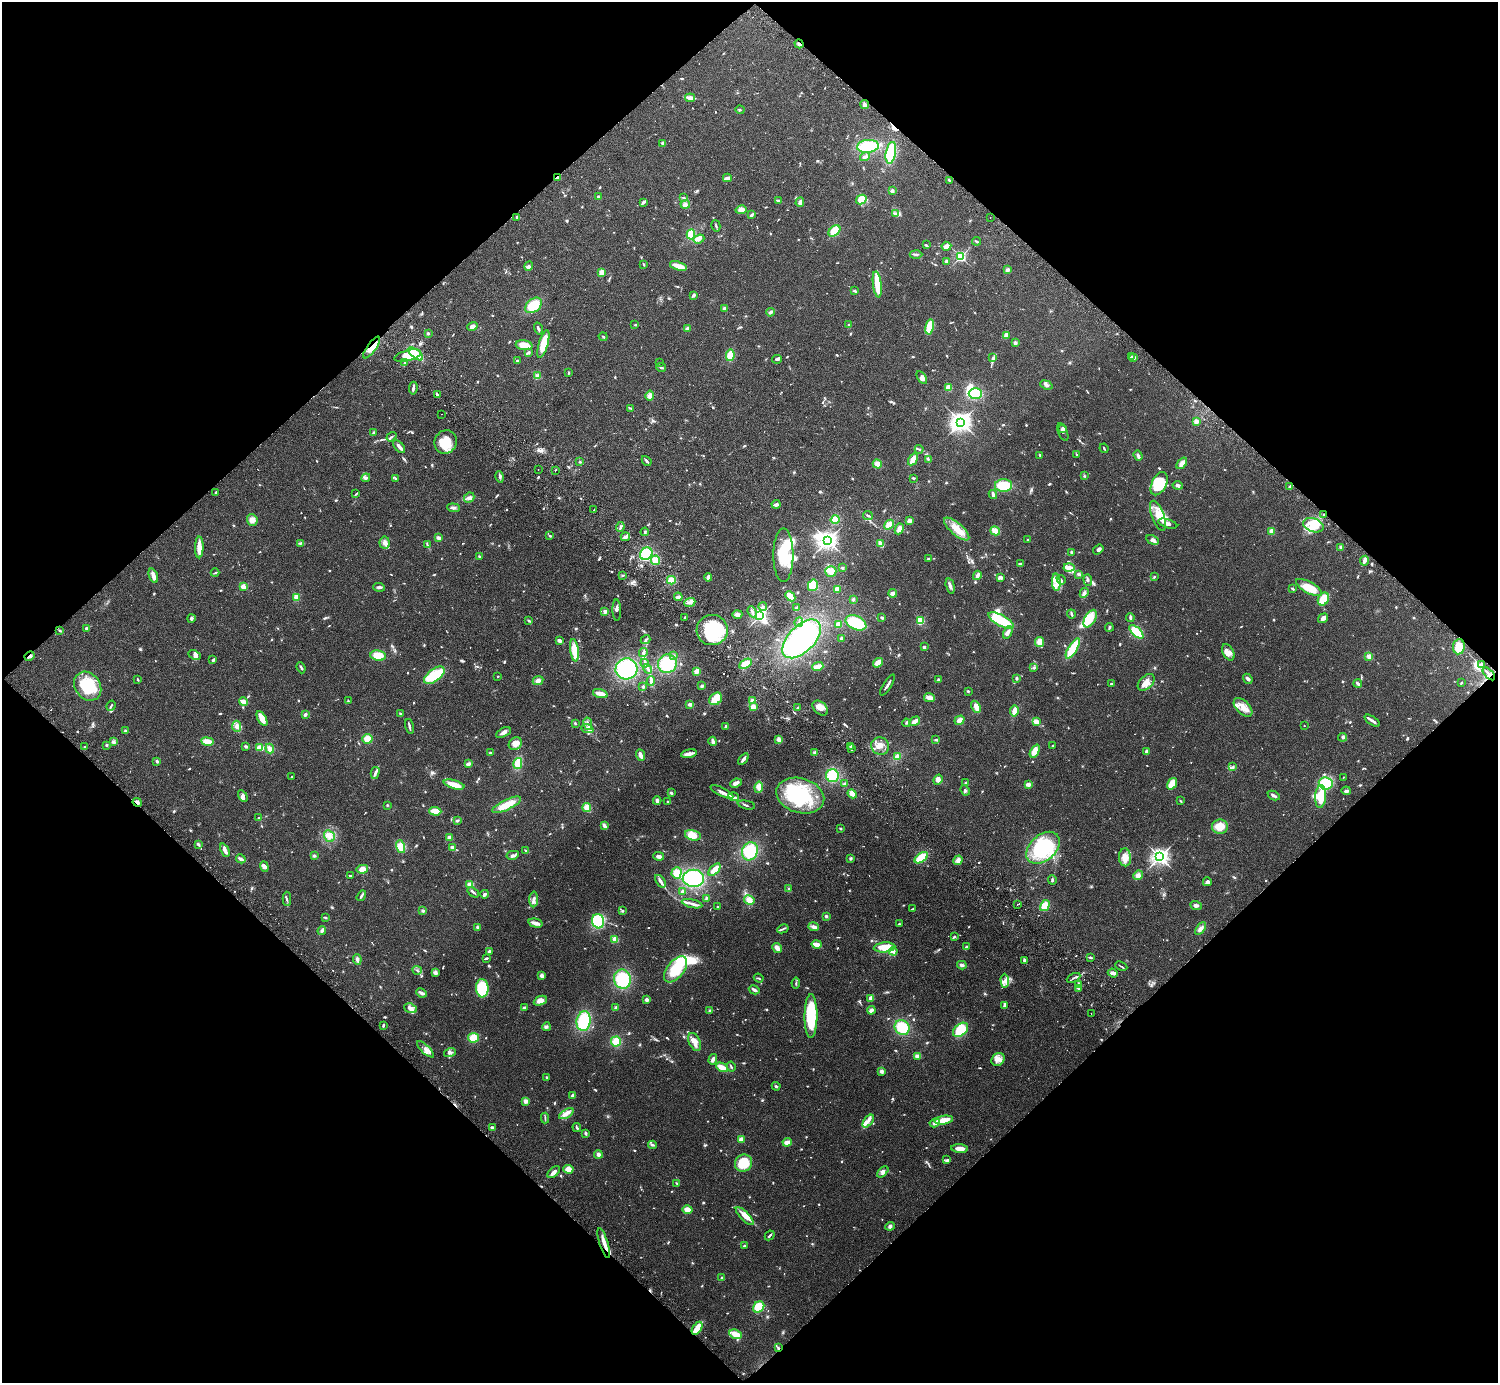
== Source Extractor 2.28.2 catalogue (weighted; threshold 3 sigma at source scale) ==
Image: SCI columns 44-6025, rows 207-5728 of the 6072 x 6073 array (HDU 1 of 3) = the unmasked area's bounding box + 8 px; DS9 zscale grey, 4 x 4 block average (1 PNG px = mean of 4 x 4 image px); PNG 1500 x 1385 px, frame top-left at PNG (2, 2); each listed source drawn as its Kron ellipse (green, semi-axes under 4 px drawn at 4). Shown black and unused: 50% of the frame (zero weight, under 2 of 3 exposures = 3% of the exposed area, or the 3 px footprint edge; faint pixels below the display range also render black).
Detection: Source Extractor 2.28.2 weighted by HDU 2 'WHT'. Background 0.0731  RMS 0.0082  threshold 0.037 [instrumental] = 3 sigma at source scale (4.5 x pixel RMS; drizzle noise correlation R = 1.50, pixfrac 1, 0.05/0.05 arcsec/px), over >= 5 px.
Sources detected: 1135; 7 too faint to see at this stretch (4 x 4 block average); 13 inside a brighter object's white glare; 9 cosmic-ray / hot-pixel residue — neither listed nor drawn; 25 coinciding with a brighter row at this scale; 93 inside a brighter listed object's ellipse — not listed separately; of the other 988, all 500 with FLUX_AUTO >= 4.65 (the completeness limit of this list) listed and drawn (488 fainter detections not listed), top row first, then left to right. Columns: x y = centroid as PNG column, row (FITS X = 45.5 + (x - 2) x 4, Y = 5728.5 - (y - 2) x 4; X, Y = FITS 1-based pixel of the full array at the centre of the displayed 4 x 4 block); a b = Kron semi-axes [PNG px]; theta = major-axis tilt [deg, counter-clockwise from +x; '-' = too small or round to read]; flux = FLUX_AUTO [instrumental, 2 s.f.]
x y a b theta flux
799 44 5 2 - 10
690 98 5 2 - 45
865 105 4 3 - 19
740 110 4 2 - 5.7
662 143 4 3 - 6
868 146 11 6 5 200
891 153 11 5 80 180
865 157 5 3 - 11
557 177 4 2 - 21
727 178 4 2 - 32
949 180 4 2 - 6.5
892 191 2 2 - 77
599 197 3 2 - 9
684 197 3 2 - 4.7
861 199 5 4 - 63
778 201 3 2 - 14
643 202 4 3 - 8.7
800 202 5 3 - 29
685 204 5 4 - 14
741 210 5 4 - 22
896 213 4 3 - 10
751 215 3 2 - 15
517 217 2 2 - 11
990 218 2 2 - 5.6
716 226 6 2 -75 6.1
834 231 7 4 42 77
691 234 5 4 - 64
699 239 5 3 - 14
976 241 4 2 - 8.4
926 245 3 2 - 4.7
946 246 5 4 - 29
916 254 6 2 -2 9.1
961 257 2 2 - 740
946 261 3 3 - 7.4
643 264 3 2 - 5.3
529 266 5 3 - 14
678 266 9 3 -17 52
1007 270 3 3 - 14
601 272 4 3 - 33
877 284 13 3 -83 150
854 290 3 3 - 7
693 295 4 3 - 7.2
533 305 9 6 38 130
724 308 3 3 - 10
770 312 4 2 - 12
635 325 4 2 - 5.3
849 325 3 2 - 5.4
472 326 5 4 - 25
930 327 8 4 79 97
687 328 3 3 - 9.8
538 329 6 2 -72 11
428 333 2 2 - 9.8
1006 335 4 2 - 23
603 337 4 2 - 7.1
1015 343 3 3 - 11
543 344 14 4 74 97
524 345 8 5 -7 65
372 347 13 4 54 54
529 352 3 3 - 8.7
416 354 9 3 -39 130
730 355 6 3 80 75
408 356 14 5 14 62
1131 357 2 2 - 5.1
993 358 4 3 - 11
1134 358 4 3 - 8.8
777 359 5 3 - 8
517 361 2 2 - 12
404 363 4 2 - 5.4
659 363 2 2 - 5.4
661 367 5 2 - 7.4
568 373 4 2 - 5.1
538 376 4 3 - 19
922 377 7 4 -58 16
1046 385 6 3 -21 12
949 387 4 3 - 40
413 388 6 2 83 17
975 394 6 5 - 130
437 395 4 2 - 7
650 396 5 3 - 27
630 408 4 2 - 5.7
442 414 2 2 - 5.7
1196 421 3 3 - 18
961 422 3 3 - 3300
1063 429 2 2 - 25
1063 432 9 4 -68 12
373 433 3 3 - 7.9
391 437 5 2 - 8.3
446 442 12 11 - 130
399 447 7 2 -49 23
1104 448 5 2 - 5.9
919 449 4 2 - 6.2
1040 455 3 2 - 7.7
1076 455 2 2 - 4.7
1138 455 5 3 - 14
913 459 7 3 58 45
928 459 4 2 - 6.6
647 461 5 2 - 12
580 462 3 2 - 5
1182 463 6 4 50 30
877 464 5 4 - 29
538 469 2 2 - 6.3
555 471 2 2 - 13
1084 476 3 2 - 4.7
500 477 6 2 -76 11
366 478 4 3 - 8.4
913 478 2 2 - 6.2
395 479 2 2 - 6.7
1159 484 12 7 63 83
1004 485 9 6 1 120
1178 485 5 3 - 13
1290 487 3 2 - 14
216 492 4 2 - 7.9
356 494 3 2 - 6
993 494 4 2 - 15
469 498 5 5 - 17
776 504 4 2 - 20
453 508 6 3 -5 13
594 510 2 2 - 8
1323 514 2 2 - 7.4
868 515 5 2 - 7
1158 516 16 6 -70 56
252 520 6 5 - 28
835 520 4 4 - 53
909 521 4 3 - 19
1168 524 10 4 -16 24
889 525 5 4 - 40
1314 525 10 6 -19 70
620 527 5 2 - 8.9
899 529 5 4 - 24
957 529 16 6 -41 74
995 531 5 3 - 62
1272 531 3 3 - 21
645 532 4 3 - 5.7
550 536 3 2 - 7.3
625 537 5 3 - 16
438 538 4 3 - 14
1028 539 2 2 - 20
828 540 3 2 - 2800
1152 540 6 3 -28 18
300 543 4 2 - 7.3
384 543 6 5 - 21
881 544 4 3 - 33
427 545 4 2 - 5.9
199 547 11 3 90 73
1341 547 3 2 - 8.9
1098 550 6 3 37 14
1071 553 4 2 - 7.2
646 554 7 5 45 120
783 555 27 10 -90 150
479 556 2 2 - 5.6
928 559 3 2 - 7.7
656 560 5 4 - 44
1364 561 5 2 - 23
1020 563 4 2 - 7
842 568 2 2 - 6.3
1069 568 5 3 - 37
831 571 5 5 - 35
215 573 4 2 - 5.1
1079 574 3 3 - 8.7
623 575 3 2 - 5.3
977 575 5 3 - 21
153 576 7 4 -70 24
708 577 4 2 - 17
1001 577 4 3 - 15
1154 577 3 2 - 4.7
671 580 4 4 - 48
1061 580 5 2 - 7.2
1088 580 5 2 - 8.1
1056 582 8 4 -86 28
813 585 6 5 - 90
243 586 2 2 - 180
950 586 8 3 -76 19
379 587 6 3 -6 13
1309 587 14 5 -29 99
837 589 3 2 - 27
1292 589 3 2 - 7.8
893 593 4 3 - 19
1084 593 5 3 - 11
790 596 6 3 -45 56
296 597 4 3 - 24
678 597 4 3 - 16
853 599 3 3 - 6.7
1323 599 7 5 61 70
690 602 6 4 21 21
763 606 4 2 - 6.1
797 608 3 2 - 7.2
617 610 11 3 -88 12
605 611 3 3 - 16
752 612 6 2 -67 10
737 614 5 3 - 21
1071 614 4 2 - 6.8
760 616 3 2 - 1400
685 617 3 2 - 5.6
1130 617 4 2 - 11
191 618 4 3 - 8.7
882 618 3 2 - 9
1323 618 5 3 - 23
1090 619 10 5 61 100
1001 620 14 5 -29 150
529 621 3 2 - 6.1
920 621 2 2 - 210
799 622 5 2 - 6.1
856 623 11 7 -24 160
839 624 3 3 - 37
1109 627 4 2 - 7.8
86 628 2 2 - 9.1
60 630 3 2 - 5.7
712 630 15 15 - 340
1008 632 7 3 65 29
1136 632 9 4 -44 130
842 638 3 2 - 7.9
802 639 24 13 45 660
559 640 3 2 - 19
646 640 5 2 - 7.9
1039 642 5 4 - 33
924 647 2 2 - 11
1459 647 7 6 - 83
1073 648 11 4 59 130
574 650 11 3 -83 100
643 652 5 2 - 7.9
1228 652 9 5 -61 27
194 655 6 4 -25 16
674 655 3 2 - 5.3
29 656 5 2 - 14
378 656 8 5 -8 76
1369 656 3 3 - 20
213 660 4 3 - 6.4
645 663 4 2 - 6.3
878 663 5 3 - 49
667 664 9 9 - 180
746 664 7 4 31 48
1482 664 3 2 - 5.7
818 667 5 3 - 52
301 668 6 2 -68 8.7
1034 668 3 3 - 6.6
626 669 11 10 - 350
648 669 5 2 - 8.7
697 671 4 3 - 35
1489 674 8 2 -45 18
434 675 12 6 36 150
498 676 2 2 - 6.2
1016 678 3 2 - 9.5
138 679 3 2 - 4.9
1248 679 5 3 - 13
938 680 3 2 - 6.7
538 681 5 4 - 19
651 681 4 3 - 11
1146 682 10 6 45 51
1358 683 4 2 - 12
1461 683 3 2 - 5.5
1111 684 2 2 - 25
887 685 12 2 57 17
88 686 15 12 -51 210
702 686 3 3 - 7.3
643 687 2 2 - 10
968 691 2 2 - 6.2
600 694 8 3 -16 46
929 698 5 3 - 31
716 699 7 5 39 71
752 700 4 2 - 17
348 701 3 2 - 5.2
244 702 4 3 - 36
690 704 3 2 - 31
111 706 5 2 - 6.9
753 707 3 3 - 29
976 707 6 3 -60 26
1243 707 11 6 -46 46
797 708 3 2 - 4.8
820 708 9 6 -42 36
1014 711 5 3 - 49
305 714 3 2 - 12
400 714 3 2 - 7.5
262 719 8 4 -60 44
960 720 5 3 - 25
915 721 6 3 31 27
1372 721 9 2 -34 16
1037 722 4 2 - 32
575 723 3 2 - 5
906 723 4 3 - 7.2
588 724 6 2 -80 14
237 726 5 4 - 26
409 726 7 2 -77 12
726 726 2 2 - 12
1304 726 2 2 - 7.1
587 728 6 3 -22 15
126 731 3 3 - 9
503 732 8 3 28 19
1343 737 4 3 - 13
367 739 5 5 - 48
779 740 4 3 - 25
936 740 3 2 - 6.6
713 741 4 3 - 17
113 742 4 3 - 12
207 742 6 3 -9 57
515 744 7 6 - 39
106 745 3 2 - 5.7
1053 745 2 2 - 4.7
246 746 4 2 - 8.5
851 746 3 2 - 7
880 746 9 8 - 45
84 747 2 2 - 13
260 748 4 2 - 67
851 748 2 2 - 15
270 749 5 3 - 23
1035 751 7 4 63 51
1146 751 3 2 - 12
490 753 2 2 - 4.9
815 753 3 2 - 17
689 754 8 2 10 38
640 755 6 2 -69 29
897 757 3 3 - 32
743 759 6 2 52 20
157 761 2 2 - 9.1
518 763 5 4 - 72
468 764 4 2 - 17
1233 767 4 3 - 8
375 773 6 3 77 13
832 776 6 6 - 110
292 777 2 2 - 7.9
1343 777 2 2 - 5.4
938 780 5 4 - 21
736 783 6 3 24 23
966 783 3 2 - 7
1326 783 7 6 - 140
454 784 10 4 -16 63
845 784 3 2 - 10
1028 784 3 2 - 30
1172 784 6 3 55 68
759 787 5 4 - 35
965 790 5 3 - 9.1
1346 791 4 3 - 11
722 792 12 2 -26 30
671 793 3 2 - 6.9
852 794 5 3 - 34
1274 795 6 2 -26 14
243 796 6 3 -59 14
800 796 24 17 -16 320
734 797 5 2 - 22
1321 797 11 5 87 110
657 801 4 3 - 12
1180 801 3 2 - 5.3
137 802 5 3 - 15
667 802 2 2 - 6
387 805 3 2 - 5
507 805 16 5 26 88
746 805 9 2 -13 8.9
587 807 4 4 - 40
435 811 6 4 -3 56
258 818 4 2 - 6.2
457 821 4 2 - 8.5
604 826 3 2 - 29
1220 827 8 7 - 69
840 828 3 2 - 4.8
693 835 8 5 -14 54
329 836 6 5 - 28
449 838 3 3 - 27
198 844 3 2 - 15
401 847 7 4 -74 58
452 847 3 3 - 16
1043 848 19 13 42 400
225 850 7 3 -64 24
526 851 4 2 - 5.3
750 851 9 8 - 180
513 855 6 3 11 13
314 856 3 2 - 8.3
659 856 5 3 - 19
1125 857 9 6 -86 51
1160 857 3 3 - 2400
851 858 3 3 - 7
921 858 7 4 35 120
241 859 5 2 - 18
958 860 5 4 - 19
264 866 5 4 - 16
362 869 6 4 11 40
715 870 7 3 48 58
677 873 5 5 - 50
1138 875 5 4 - 18
350 876 4 2 - 5.3
693 878 11 8 -1 330
1052 880 5 2 - 8.7
660 881 7 2 -56 26
1207 882 4 3 - 14
470 884 3 3 - 31
789 889 3 3 - 7.8
683 891 2 2 - 21
473 892 6 2 -35 9.7
485 894 4 2 - 13
361 896 6 2 57 12
706 898 3 2 - 6.2
287 899 7 2 -89 8.7
534 899 8 3 87 16
749 900 5 4 - 35
692 904 10 2 -13 18
1017 904 2 2 - 10
1196 905 6 3 -20 13
1045 906 6 4 57 61
717 907 2 2 - 4.7
912 909 3 2 - 5.5
423 911 3 3 - 9
622 911 2 2 - 6.9
826 916 2 2 - 14
325 917 3 2 - 4.7
598 921 7 6 - 290
535 923 7 2 -14 35
899 924 2 2 - 5.5
477 927 4 3 - 8
814 927 5 3 - 22
783 929 6 2 27 7.7
1201 929 7 3 54 19
322 931 4 2 - 17
954 936 4 2 - 6
615 939 3 3 - 34
817 944 5 2 - 46
885 947 11 5 4 110
966 947 4 2 - 10
777 948 5 3 - 27
893 951 4 3 - 15
489 952 4 3 - 8.9
1090 957 4 2 - 9
486 958 4 2 - 9.3
357 959 5 3 - 16
1024 960 3 2 - 12
962 965 4 3 - 15
1121 966 6 2 -24 5.5
676 969 15 8 51 190
417 970 4 2 - 5.1
435 973 3 3 - 8.8
1113 973 5 2 - 22
542 976 4 3 - 15
759 978 5 2 - 5.6
1074 978 7 2 26 8.8
622 979 10 8 -72 200
1005 981 7 4 -88 22
796 983 5 2 - 5.4
1079 984 4 2 - 7.9
482 988 9 6 -87 260
1079 989 4 2 - 13
754 990 5 2 - 18
421 993 6 2 -26 17
871 998 3 3 - 23
647 1000 4 3 - 12
540 1001 7 4 25 32
1004 1005 3 2 - 6.8
411 1008 6 4 -21 24
524 1008 2 2 - 14
616 1008 2 2 - 74
871 1010 4 3 - 17
710 1011 3 3 - 8.5
1091 1013 2 2 - 21
811 1016 22 6 90 270
584 1021 10 7 81 230
383 1025 4 2 - 6.5
546 1027 4 3 - 9.8
902 1028 8 7 - 160
960 1030 8 6 39 170
473 1038 5 5 - 53
616 1041 5 5 - 64
695 1042 9 5 -64 41
425 1049 11 4 -44 25
450 1052 6 3 16 14
918 1056 4 3 - 27
713 1059 5 4 - 15
998 1059 7 6 - 29
731 1066 5 2 - 6.2
722 1067 6 3 -28 56
881 1071 4 3 - 15
546 1077 2 2 - 5.1
776 1086 4 3 - 8.4
572 1096 2 2 - 16
526 1101 4 4 - 18
566 1114 8 3 30 24
545 1118 5 2 - 6.2
944 1120 9 4 9 63
868 1121 7 2 51 16
935 1123 5 4 - 20
577 1127 4 2 - 11
492 1128 3 3 - 18
586 1133 3 2 - 12
741 1139 2 2 - 150
787 1142 4 3 - 34
653 1145 4 3 - 6.3
960 1148 8 4 -4 30
598 1154 4 3 - 14
947 1160 4 2 - 7.6
744 1163 9 8 - 140
568 1169 5 4 - 37
554 1172 7 3 41 29
883 1172 7 3 46 15
677 1184 3 2 - 4.9
687 1210 5 4 - 33
745 1216 12 3 -46 36
890 1226 5 3 - 11
770 1235 5 2 - 9.2
604 1243 15 3 -73 38
744 1246 2 2 - 9.3
722 1278 2 2 - 5.3
759 1307 6 5 - 85
697 1328 7 3 56 110
736 1334 6 4 -23 48
778 1348 3 2 - 7.9
Overlapping masked pixels (flux is a lower limit): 10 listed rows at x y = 799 44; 557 177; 372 347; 1323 514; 29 656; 1489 674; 137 802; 604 1243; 697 1328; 778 1348
Diffuse or blended objects may show on this block-average render without a row.